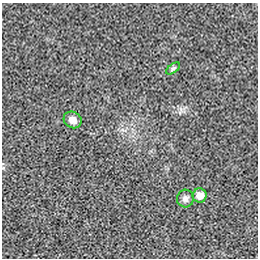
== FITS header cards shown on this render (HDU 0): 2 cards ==
NAXIS1  =                  256 / length of data axis 1
NAXIS2  =                  256 / length of data axis 2

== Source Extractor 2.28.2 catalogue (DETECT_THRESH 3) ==
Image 256 x 256 px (HDU 0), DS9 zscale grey, 1 PNG px = 1 image px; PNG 260 x 260 px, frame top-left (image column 1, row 256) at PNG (2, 3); each listed source drawn as its Kron ellipse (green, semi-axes under 4 px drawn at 4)
Background 2.91e-05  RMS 0.0028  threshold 0.00844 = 3 sigma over >= 5 px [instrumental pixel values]
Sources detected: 4; all 4 listed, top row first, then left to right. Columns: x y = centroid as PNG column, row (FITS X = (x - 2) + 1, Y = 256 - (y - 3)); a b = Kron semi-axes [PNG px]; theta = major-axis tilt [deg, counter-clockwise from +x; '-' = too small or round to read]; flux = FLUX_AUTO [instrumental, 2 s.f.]
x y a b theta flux
173 68 8 4 36 0.36
73 120 9 8 - 1.6
200 196 7 7 - 1.4
185 199 9 8 - 0.82